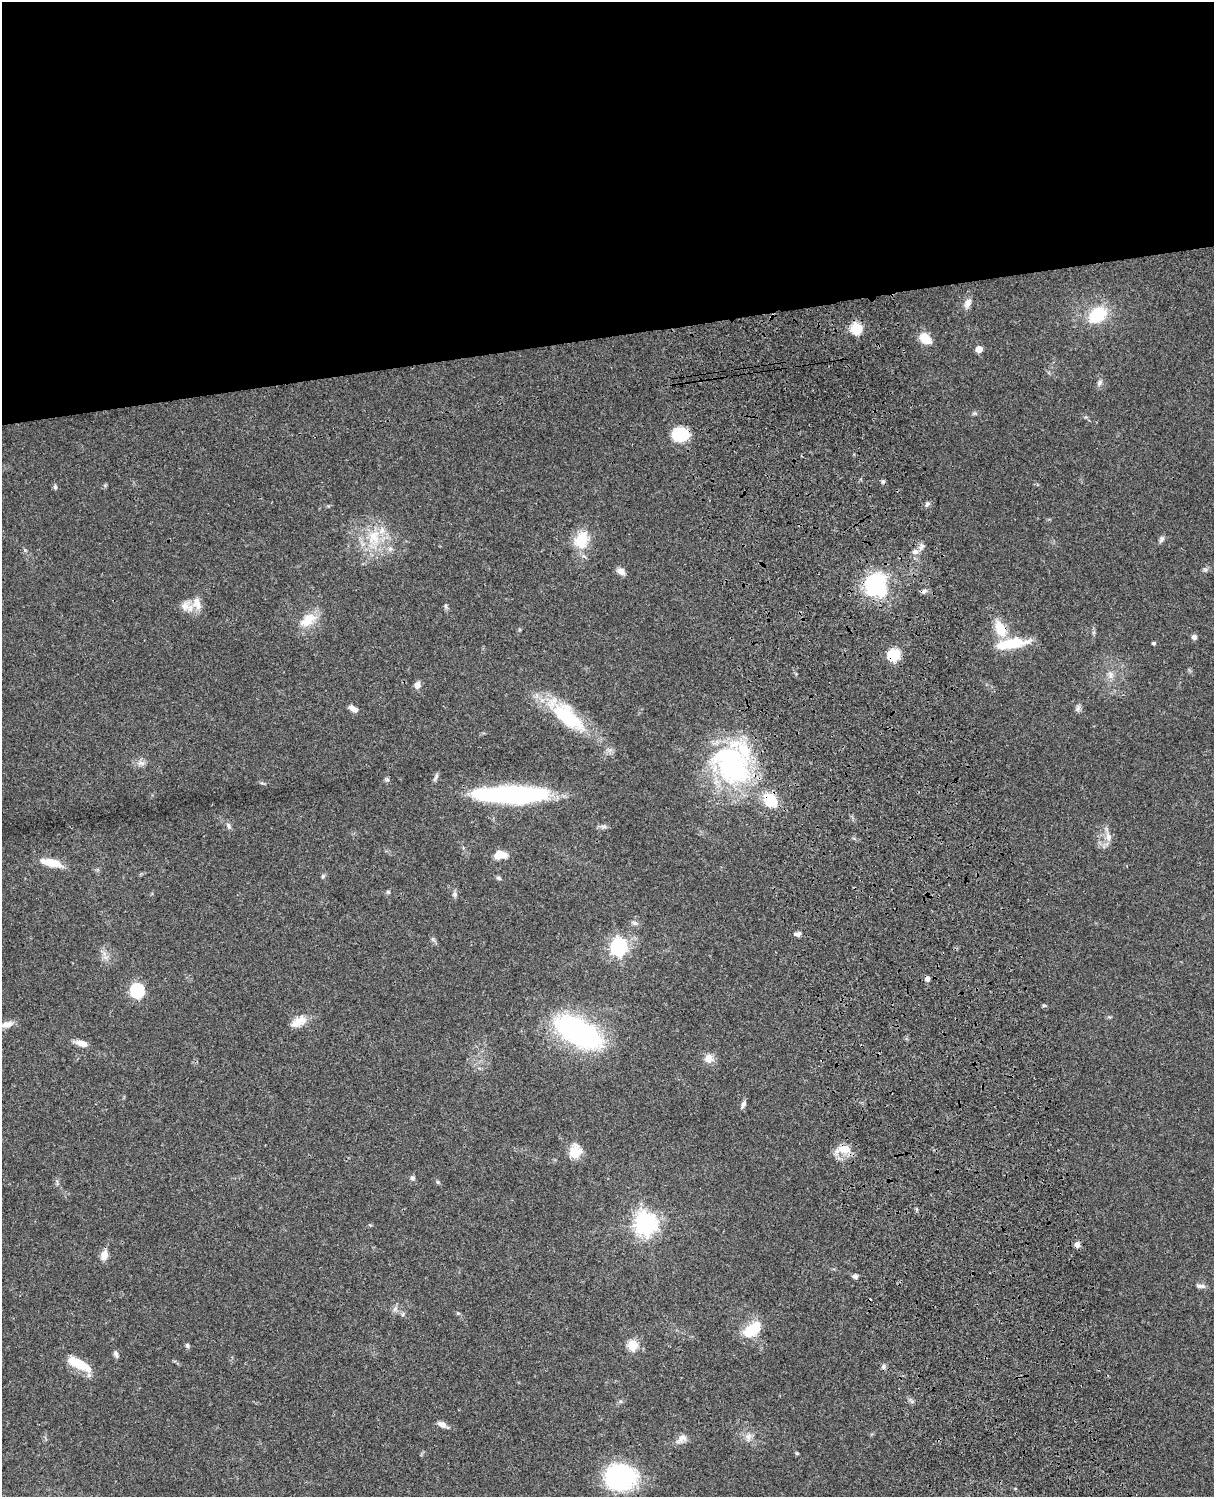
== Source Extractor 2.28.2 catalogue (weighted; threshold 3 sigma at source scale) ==
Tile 2 of 4 x 3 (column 2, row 1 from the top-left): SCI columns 1333-2544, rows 3268-4762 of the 5086 x 4927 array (HDU 1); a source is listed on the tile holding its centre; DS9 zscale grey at full resolution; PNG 1216 x 1499 px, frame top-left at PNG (2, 2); no overlay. Shown black and unused: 23% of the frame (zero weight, under 3 of 4 exposures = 6% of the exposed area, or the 3 px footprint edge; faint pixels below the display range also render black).
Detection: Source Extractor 2.28.2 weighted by HDU 2 'WHT'; one run over the whole footprint, this tile lists its part. Background 0.0764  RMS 0.0058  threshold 0.026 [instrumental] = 3 sigma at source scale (4.5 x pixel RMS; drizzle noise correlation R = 1.50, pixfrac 1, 0.05/0.05 arcsec/px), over >= 5 px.
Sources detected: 87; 1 inside a brighter object's white glare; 5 cosmic-ray / hot-pixel residue — not listed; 4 inside a brighter listed object's ellipse — not listed separately; the other 77 listed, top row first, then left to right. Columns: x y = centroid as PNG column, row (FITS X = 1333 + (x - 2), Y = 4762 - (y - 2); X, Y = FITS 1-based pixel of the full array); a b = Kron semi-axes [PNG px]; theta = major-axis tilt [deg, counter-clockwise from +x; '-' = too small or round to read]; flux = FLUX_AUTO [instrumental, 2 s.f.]
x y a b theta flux
968 303 14 8 64 3.6
1097 315 17 13 34 25
856 328 6 5 - 52
925 339 15 10 -37 8.7
979 349 5 5 - 8.1
1099 383 8 6 48 1.7
974 413 6 5 - 0.95
679 434 18 14 -11 17
55 487 6 5 - 1
927 504 7 6 - 1.5
374 537 23 17 90 19
1161 539 10 5 62 1.5
581 540 16 12 63 18
390 549 7 6 - 1.7
621 571 10 7 -27 3.4
876 585 28 25 83 45
187 606 19 13 -26 6.3
446 606 8 4 -81 1.1
308 620 26 13 33 11
1000 629 23 12 -63 11
1194 637 6 6 - 2
1011 643 38 11 9 19
1154 643 4 4 - 1
893 655 13 12 - 13
1110 675 12 6 -79 2.9
417 685 8 7 - 3
353 709 10 6 -35 3.5
1078 709 9 6 50 1.7
567 716 52 22 -41 38
141 763 11 7 -2 2.6
731 765 60 45 -61 96
436 777 11 5 60 1.5
387 779 6 5 - 1
514 794 61 17 0 95
228 826 10 5 -55 1.5
604 826 8 5 -7 1.5
1108 837 13 7 -72 3.7
500 855 15 8 9 7.7
51 863 27 9 -13 10
323 876 6 5 - 0.89
499 878 7 5 -18 1.1
388 892 5 5 - 0.9
455 894 7 7 - 1.5
635 923 9 5 -26 1.5
798 934 8 5 12 2.2
618 947 7 7 - 180
137 990 6 6 - 88
1044 1006 6 3 -1 0.74
299 1020 23 10 11 6.4
6 1025 31 7 17 6.5
578 1032 43 19 -30 130
82 1043 14 7 -16 4.5
709 1058 11 10 - 5.1
743 1104 11 5 66 2
844 1149 19 11 -6 8.5
575 1151 14 12 81 10
412 1178 6 6 - 1.2
438 1182 5 5 - 0.76
645 1223 8 7 - 420
1077 1245 7 7 - 2.4
104 1255 11 7 73 5.2
855 1276 7 5 -17 1.7
1200 1286 13 5 -7 2
395 1309 7 6 - 1.7
458 1313 5 5 - 0.71
403 1314 6 4 71 0.79
752 1330 24 13 38 16
187 1345 6 5 - 1.1
632 1345 5 5 - 36
116 1354 10 5 -74 1.7
78 1364 32 12 -26 13
883 1366 7 5 88 1.3
442 1424 10 6 -24 3.5
748 1437 11 8 81 3.3
682 1439 16 8 35 3.6
797 1453 5 4 - 0.68
620 1477 26 22 5 84
Overlapping masked pixels (flux is a lower limit): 3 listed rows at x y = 679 434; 1000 629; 893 655
Isophote crosses this tile's border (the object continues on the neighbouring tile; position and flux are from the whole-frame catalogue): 1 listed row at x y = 6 1025